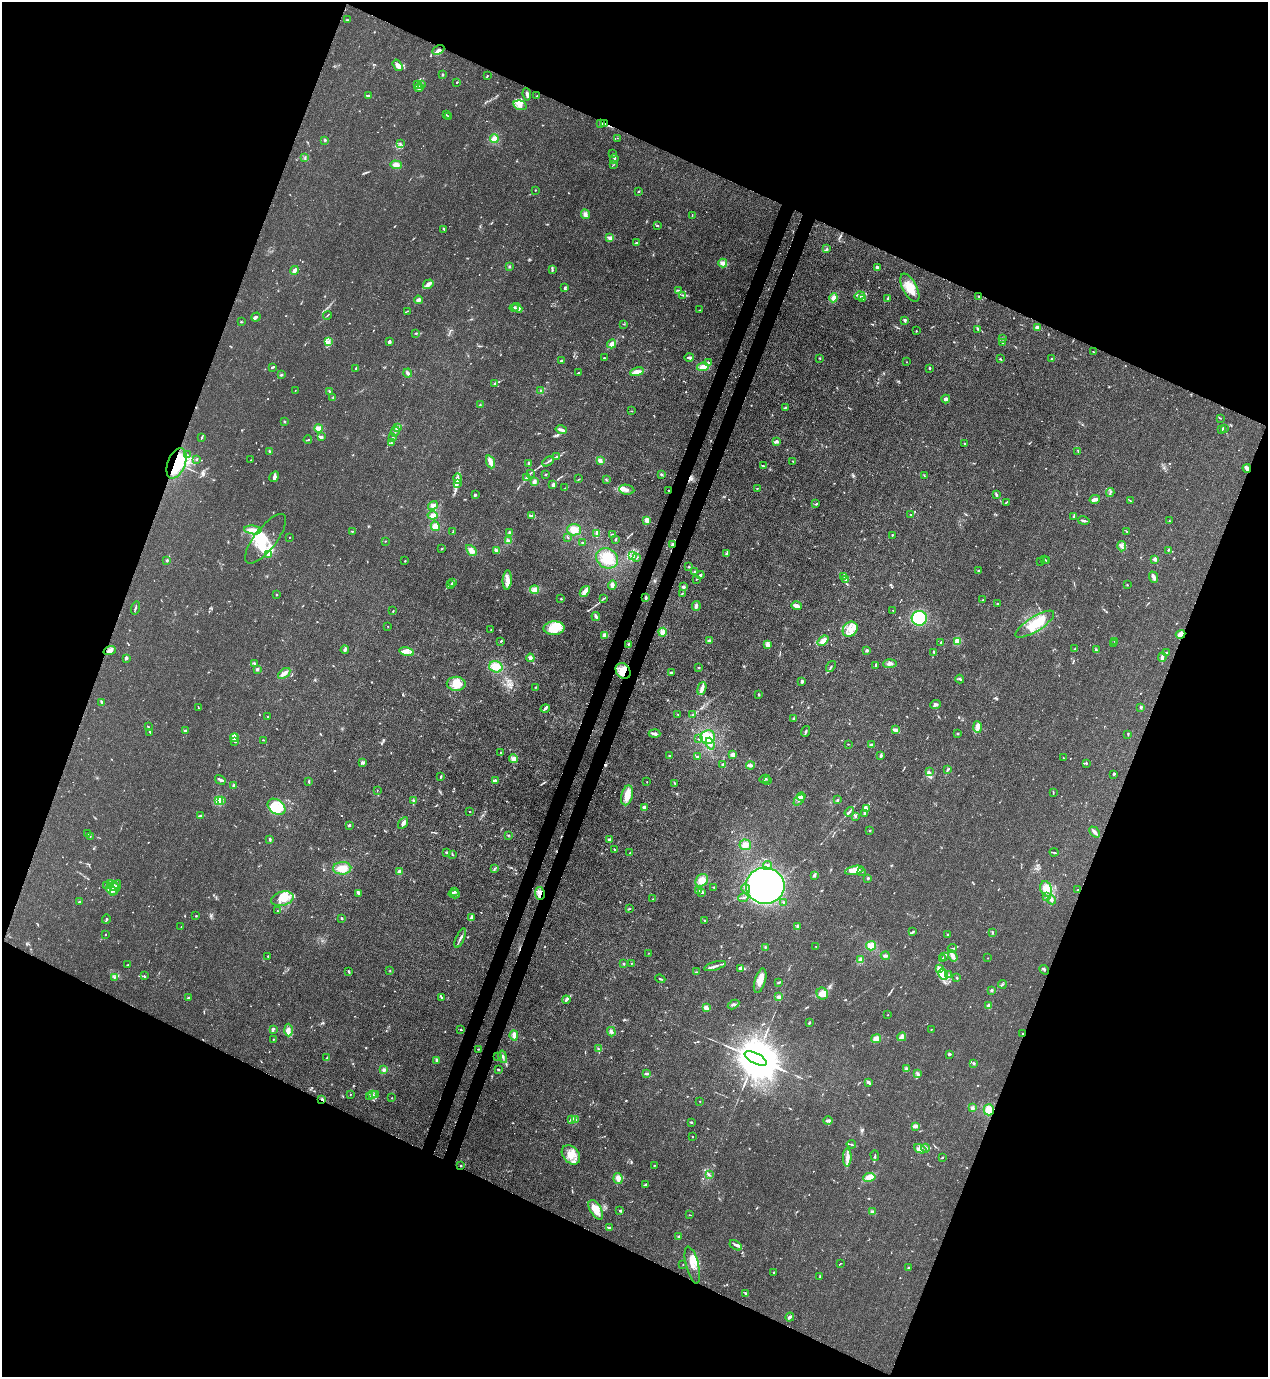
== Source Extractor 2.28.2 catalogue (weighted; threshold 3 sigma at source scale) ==
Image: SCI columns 354-5417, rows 41-5539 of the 5639 x 5578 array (HDU 1 of 3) = the unmasked area's bounding box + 8 px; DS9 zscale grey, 4 x 4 block average (1 PNG px = mean of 4 x 4 image px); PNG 1270 x 1379 px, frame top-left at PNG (2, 2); each listed source drawn as its Kron ellipse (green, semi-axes under 4 px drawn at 4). Shown black and unused: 44% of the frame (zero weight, under 3 of 4 exposures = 7% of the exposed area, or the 3 px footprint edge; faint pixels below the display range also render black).
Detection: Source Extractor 2.28.2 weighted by HDU 2 'WHT'. Background 0.0145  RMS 0.0024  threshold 0.0108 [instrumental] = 3 sigma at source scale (4.5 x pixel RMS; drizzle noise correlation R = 1.50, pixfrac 1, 0.05/0.05 arcsec/px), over >= 5 px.
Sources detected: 893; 4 too faint to see at this stretch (4 x 4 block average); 3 inside a brighter object's white glare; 5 cosmic-ray / hot-pixel residue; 3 long thin detections or spike segments (spike, bleed or trail) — neither listed nor drawn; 30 coinciding with a brighter row at this scale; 83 inside a brighter listed object's ellipse — not listed separately; of the other 765, all 500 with FLUX_AUTO >= 0.675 (the completeness limit of this list) listed and drawn (265 fainter detections not listed), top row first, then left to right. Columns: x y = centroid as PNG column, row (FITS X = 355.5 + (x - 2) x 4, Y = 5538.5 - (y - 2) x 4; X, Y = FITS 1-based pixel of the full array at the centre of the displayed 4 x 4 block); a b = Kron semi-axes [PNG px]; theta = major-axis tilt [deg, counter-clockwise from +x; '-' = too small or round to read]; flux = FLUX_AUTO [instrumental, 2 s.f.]
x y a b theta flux
347 20 2 2 - 1.4
438 50 6 4 30 5.9
398 65 6 4 -56 6.5
442 74 2 2 - 6
487 76 2 2 - 0.72
457 82 2 2 - 1.1
417 84 3 2 - 1.3
422 85 3 2 - 1.3
419 88 4 3 - 5.2
527 94 6 2 -82 3.9
369 96 3 2 - 1.1
537 96 3 2 - 0.84
520 105 7 4 -15 7
446 115 3 2 - 0.71
448 116 3 2 - 0.87
601 124 3 2 - 3.3
605 124 3 2 - 1.2
494 138 4 4 - 5.8
617 138 2 2 - 0.7
325 140 3 2 - 1.6
400 143 4 2 - 1.2
613 153 2 2 - 0.7
305 158 4 2 - 1.2
614 159 5 3 - 3.4
614 164 2 2 - 0.76
396 165 6 4 -3 7.9
535 190 2 2 - 0.92
639 191 3 2 - 1.1
585 214 5 3 - 5.2
692 216 2 2 - 0.7
658 225 2 2 - 0.96
444 229 2 2 - 1.2
610 238 4 3 - 4.7
636 243 3 2 - 1.7
827 249 2 2 - 0.88
723 263 4 4 - 6.5
509 267 3 2 - 1.2
877 268 4 3 - 3.5
294 270 4 3 - 5.3
552 270 3 2 - 1.2
428 284 5 3 - 6.3
565 287 4 3 - 1.6
910 288 15 7 -62 25
679 290 4 2 - 1.4
682 295 3 2 - 0.86
859 296 5 3 - 5.4
979 296 3 2 - 0.93
833 298 4 4 - 5.9
888 298 2 2 - 1.7
862 299 3 3 - 2.4
418 300 4 3 - 3.7
514 308 4 2 - 2.2
517 308 5 2 - 2.9
699 310 2 2 - 0.88
407 311 2 2 - 0.75
327 315 4 2 - 1.1
256 317 5 3 - 3.2
904 320 3 2 - 1.6
241 322 3 2 - 0.87
624 324 2 2 - 0.94
1037 327 2 2 - 20
977 329 3 2 - 1.9
916 331 2 2 - 0.7
416 333 4 2 - 1.6
1002 339 2 2 - 1.1
328 342 4 3 - 3.7
389 342 3 2 - 7.8
1002 343 4 2 - 1
612 344 5 4 - 6.5
1093 352 3 2 - 0.95
689 357 5 3 - 3.3
605 358 3 2 - 1.5
820 358 3 2 - 1.1
1051 358 2 2 - 1
1000 359 3 2 - 1.6
561 361 4 2 - 2
906 362 2 2 - 0.73
709 363 3 2 - 1.5
272 367 3 2 - 2.2
703 367 6 4 10 8.5
930 368 2 2 - 2.6
356 369 4 2 - 1.7
637 372 7 3 11 9.2
408 373 4 2 - 3.8
578 373 2 2 - 1.1
281 375 2 2 - 1.2
495 383 2 2 - 1.7
540 390 2 2 - 0.79
295 391 3 2 - 0.68
329 391 3 2 - 1
333 397 3 2 - 0.95
946 399 4 3 - 5
480 405 2 2 - 1.1
785 408 4 2 - 1.4
632 411 2 2 - 0.96
1220 418 2 2 - 1
284 421 2 2 - 0.89
318 428 4 4 - 6.1
397 428 3 3 - 2.7
1222 429 3 2 - 1.9
1224 429 3 2 - 0.77
561 430 6 2 -15 4.4
395 431 5 2 - 2.6
202 437 3 2 - 1.3
322 437 3 3 - 2.3
393 437 3 2 - 2.9
308 440 4 2 - 1.3
777 441 4 3 - 2.8
391 443 3 2 - 1.1
964 443 2 2 - 1
1078 451 4 2 - 1.3
270 452 3 2 - 1.6
187 455 2 2 - 1.2
556 457 4 2 - 3.4
196 460 3 2 - 1.2
251 460 2 2 - 0.68
548 461 6 2 31 2.3
600 461 3 3 - 3.7
793 461 2 2 - 0.77
490 462 7 3 -69 9.9
177 463 16 8 69 56
529 463 3 2 - 2
763 466 3 2 - 0.94
1247 468 4 3 - 3.9
530 473 4 2 - 1.3
546 474 2 2 - 1.1
661 474 3 2 - 1.3
924 475 3 2 - 0.76
274 477 6 3 60 5
458 478 5 3 - 3.8
526 478 4 2 - 2.5
579 479 2 2 - 0.8
606 480 2 2 - 1
534 482 4 3 - 5.6
457 483 3 2 - 1.6
553 484 3 2 - 5.3
565 488 3 2 - 0.88
757 488 2 2 - 1.1
627 490 8 5 -8 6.7
669 490 2 2 - 0.79
1110 493 4 2 - 1.9
475 495 3 2 - 2
996 495 3 2 - 2.3
1095 499 5 3 - 6.1
1130 501 3 2 - 1
1006 502 4 2 - 1.7
816 504 3 2 - 1.5
433 506 5 4 - 4
911 514 3 2 - 1.1
432 515 5 4 - 6.8
531 516 4 3 - 2.7
1074 516 2 2 - 1.9
647 520 2 2 - 45
1084 521 6 2 -12 3.1
1169 521 2 2 - 0.83
435 526 5 4 - 8.1
253 530 9 4 -7 12
574 530 7 5 -2 14
353 531 2 2 - 0.9
453 532 3 2 - 1.4
1127 532 4 2 - 0.83
509 533 3 3 - 2.2
597 533 4 2 - 3.5
612 534 3 2 - 1.2
892 535 3 2 - 0.76
289 537 2 2 - 0.95
568 537 3 2 - 1.2
265 539 30 11 52 34
615 539 2 2 - 2
385 541 2 2 - 0.73
508 541 4 3 - 4.1
583 543 2 2 - 0.84
673 545 3 2 - 3.1
1122 546 5 4 - 5
442 549 2 2 - 0.79
471 550 6 4 -48 7.5
1168 550 3 2 - 1.5
497 551 4 2 - 4.8
727 553 4 2 - 3.2
269 555 4 3 - 3.2
633 556 4 2 - 2.7
607 558 11 10 - 26
637 558 3 2 - 0.81
1045 559 3 2 - 1
1155 559 2 2 - 21
167 560 2 2 - 2.5
405 561 2 2 - 1.2
1040 561 3 2 - 0.72
1047 561 3 2 - 0.91
689 567 2 2 - 1.3
979 571 3 3 - 1.8
695 572 4 3 - 2.5
700 575 4 2 - 3.4
844 576 2 2 - 0.95
1154 577 6 3 -67 5
697 579 4 2 - 1.5
846 579 4 2 - 2.4
507 580 10 4 87 8.8
453 583 4 2 - 2.3
450 585 3 2 - 1.1
612 585 5 3 - 4.5
1127 585 2 2 - 0.72
683 587 3 3 - 2.1
535 590 4 4 - 8.2
585 591 6 4 52 7.5
682 593 2 2 - 1.3
277 595 2 2 - 0.85
646 598 3 2 - 2.2
561 599 2 2 - 0.93
604 599 4 2 - 1.1
982 600 2 2 - 0.84
998 604 3 2 - 0.84
696 606 5 3 - 4.2
797 606 5 2 - 8.5
135 608 7 2 73 2.1
893 610 2 2 - 1.2
393 611 3 2 - 0.87
596 616 4 2 - 3.4
919 618 7 7 - 66
1035 624 22 7 32 34
388 626 2 2 - 0.74
554 628 10 7 5 21
850 629 8 7 - 13
491 630 2 2 - 0.74
663 632 4 4 - 7.7
1181 634 5 3 - 7.9
605 635 4 3 - 5.8
501 641 2 2 - 1.2
709 641 3 3 - 3
823 641 6 3 39 8.5
957 641 4 3 - 6.5
1115 641 4 2 - 2
941 643 2 2 - 1.8
628 644 2 2 - 1.1
768 644 4 3 - 5.1
1114 644 2 2 - 1.1
1075 649 4 2 - 1.1
345 650 4 3 - 2.6
867 650 3 3 - 1.8
1096 650 4 2 - 1.7
110 651 6 4 17 5.2
407 652 7 3 -13 5.2
934 652 3 2 - 1.5
1166 652 3 2 - 1.4
1162 657 5 2 - 2.2
126 658 3 2 - 1.7
530 658 4 3 - 3.8
255 664 3 2 - 1
890 664 6 3 4 4.5
875 665 4 2 - 1.6
831 666 6 2 53 2.1
496 667 7 5 -16 16
698 668 2 2 - 0.73
257 669 3 2 - 2.3
623 671 8 7 - 18
671 672 3 2 - 1.4
284 673 7 3 36 7.6
960 679 4 2 - 2
802 681 2 2 - 7.3
456 684 9 7 -2 25
535 687 2 2 - 0.97
702 688 7 2 73 10
758 694 3 2 - 1.4
102 702 4 2 - 2
935 705 5 4 - 3.8
1141 707 3 2 - 1.9
199 708 3 2 - 0.89
545 708 4 2 - 3.4
678 714 2 2 - 0.88
693 715 4 2 - 1.7
267 716 2 2 - 1.4
794 718 3 2 - 1.6
148 726 2 2 - 0.68
978 727 6 3 -86 6.5
895 730 4 3 - 4
185 731 3 2 - 1.5
806 731 5 2 - 2.1
150 732 2 2 - 1
958 733 3 2 - 0.98
655 734 6 3 -4 5.9
1128 734 3 2 - 1
708 737 7 7 - 19
234 738 4 3 - 3.9
699 739 2 2 - 0.69
263 740 2 2 - 0.94
234 741 4 3 - 2
710 744 6 3 -70 5.8
848 744 2 2 - 0.76
872 745 3 2 - 3.3
501 752 2 2 - 1.4
733 755 3 3 - 4.8
669 756 2 2 - 0.9
881 756 3 2 - 3.7
697 757 3 2 - 3.9
1063 758 2 2 - 0.78
513 759 4 4 - 6.4
363 763 3 2 - 1.7
1086 763 2 2 - 1.4
723 765 2 2 - 6.4
750 765 4 3 - 4
947 769 3 2 - 1.7
929 772 3 2 - 1.7
1113 774 3 2 - 1.8
441 777 3 2 - 1.6
765 779 5 2 - 1.8
220 780 6 2 -33 3.9
495 781 2 2 - 13
768 781 2 2 - 0.76
309 782 3 2 - 1.4
647 782 2 2 - 0.71
675 783 4 2 - 1.4
234 785 2 2 - 12
377 791 2 2 - 0.7
1053 792 4 2 - 1.3
627 795 10 5 76 17
801 797 4 2 - 2.7
218 800 3 3 - 10
222 800 4 2 - 1.6
799 800 6 2 46 2.3
837 800 3 2 - 2.2
413 801 3 2 - 1.7
276 807 10 7 -37 34
644 807 2 2 - 9
867 808 3 3 - 3.5
469 812 2 2 - 0.78
849 812 5 2 - 2.9
865 814 3 2 - 2.5
201 816 4 2 - 2.7
855 817 3 2 - 1.4
403 823 6 3 58 5.5
349 825 2 2 - 8.1
870 831 2 2 - 0.68
1095 832 6 2 -47 5
88 834 3 2 - 1.5
508 835 2 2 - 0.86
90 836 2 2 - 0.69
270 839 3 2 - 1.4
610 839 4 2 - 2.8
745 845 6 5 - 8.1
615 849 3 2 - 1.5
446 852 2 2 - 1.1
1054 852 4 2 - 1.3
630 853 3 2 - 0.88
452 854 3 2 - 0.92
767 866 4 3 - 3.1
342 868 9 6 2 16
494 868 3 2 - 1.8
854 870 9 3 11 22
399 872 3 3 - 4.1
862 872 2 2 - 0.84
814 875 3 2 - 3.1
868 878 3 2 - 1.4
702 880 7 5 46 12
111 884 3 2 - 2.4
107 886 2 2 - 0.81
114 886 4 3 - 4.3
765 886 19 18 - 470
714 887 3 2 - 1.4
116 888 8 2 63 4.3
746 889 5 2 - 2.6
1046 889 8 5 -72 16
111 890 6 4 -38 6.8
1078 890 2 2 - 0.77
699 891 3 2 - 1.1
454 892 2 2 - 1.6
702 892 3 2 - 3.2
358 893 3 2 - 5.4
540 893 6 5 - 8.2
454 894 5 2 - 2.9
1047 897 3 2 - 1.5
743 898 5 2 - 2.4
282 899 11 7 15 18
653 899 2 2 - 0.84
1052 900 4 3 - 4
80 902 4 2 - 1.5
784 902 3 2 - 1.1
629 909 3 2 - 1
277 911 2 2 - 1.2
196 916 2 2 - 1.3
471 917 4 2 - 3
341 918 2 2 - 1.6
106 919 5 2 - 2.1
705 920 3 2 - 1.2
181 927 2 2 - 0.89
797 927 4 2 - 2.1
913 932 3 2 - 1.6
992 932 3 2 - 1.2
947 934 2 2 - 0.78
105 935 2 2 - 0.77
460 938 10 2 66 3.8
816 946 2 2 - 0.7
871 946 5 4 - 9.5
765 947 2 2 - 1
952 948 5 2 - 1.9
649 953 2 2 - 0.68
268 956 2 2 - 2.7
885 956 4 2 - 3
945 956 3 2 - 1.5
953 956 6 3 -59 8.6
988 958 2 2 - 1.3
942 959 3 2 - 1.4
860 960 4 3 - 3.7
631 963 2 2 - 1.1
624 964 2 2 - 1.3
128 965 2 2 - 0.77
715 966 11 2 16 5.7
741 968 4 3 - 2.4
939 968 2 2 - 1.7
1044 970 5 2 - 1.9
390 971 2 2 - 0.71
349 972 4 2 - 2.6
696 972 3 2 - 0.95
943 974 6 4 -62 9.6
949 975 2 2 - 0.7
144 976 2 2 - 0.89
114 977 3 2 - 1.4
957 978 2 2 - 1.2
660 979 5 2 - 1.5
760 981 12 5 73 12
779 982 4 2 - 2
1002 984 4 2 - 1.5
991 990 2 2 - 2
822 994 6 5 - 11
442 997 2 2 - 1.6
779 997 4 3 - 4
188 998 2 2 - 2.6
566 1000 4 2 - 3.6
734 1004 6 2 29 2.4
989 1006 4 3 - 4.7
706 1008 4 3 - 4.8
888 1015 2 2 - 1.6
809 1022 4 2 - 1.4
273 1029 4 2 - 4.4
460 1029 2 2 - 0.9
931 1029 2 2 - 0.84
288 1030 6 3 -87 4.5
611 1032 5 3 - 3.4
1023 1034 2 2 - 1.3
514 1035 5 4 - 4.8
902 1037 4 3 - 5
273 1039 2 2 - 0.99
876 1039 5 4 - 7.7
478 1049 4 2 - 1
598 1049 2 2 - 0.87
949 1054 3 2 - 2.8
497 1056 2 2 - 0.77
503 1057 6 2 -78 3
327 1058 2 2 - 1.1
756 1058 12 5 -26 14000
436 1060 3 2 - 2.6
973 1063 2 2 - 1.7
906 1069 4 3 - 2.5
384 1070 4 3 - 2.8
498 1070 2 2 - 2.3
646 1073 3 2 - 4.1
918 1074 3 3 - 2.2
869 1082 4 2 - 4.6
350 1094 2 2 - 0.9
373 1094 2 2 - 0.68
376 1095 3 2 - 1.9
370 1097 2 2 - 1.2
392 1098 2 2 - 1
322 1099 3 2 - 2.1
700 1101 2 2 - 0.71
972 1108 3 3 - 3
989 1110 5 5 - 14
571 1119 4 2 - 3.8
575 1120 4 2 - 9
828 1121 5 2 - 5.4
691 1122 3 2 - 2.1
915 1126 3 3 - 4.1
692 1136 2 2 - 0.83
851 1144 4 2 - 1.2
926 1148 4 2 - 2.1
920 1149 6 3 -25 3.7
571 1155 11 8 -49 16
875 1156 5 2 - 1.4
847 1157 9 3 88 7
942 1157 2 2 - 0.81
654 1165 2 2 - 0.74
461 1166 2 2 - 2
710 1175 2 2 - 0.72
869 1177 6 4 9 12
618 1179 5 4 - 6.2
645 1184 4 2 - 1.5
596 1210 11 5 -59 19
620 1211 3 2 - 1.3
873 1212 4 3 - 2.9
689 1215 3 2 - 0.77
609 1228 4 2 - 2.9
679 1237 2 2 - 11
736 1245 7 2 -31 3
840 1263 3 2 - 0.74
683 1265 2 2 - 0.84
692 1265 19 6 -76 14
908 1268 3 2 - 1.1
774 1273 4 2 - 0.88
820 1277 3 2 - 0.81
745 1293 3 2 - 2.1
790 1317 4 2 - 2.7
Overlapping masked pixels (flux is a lower limit): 11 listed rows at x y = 605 124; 177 463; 1247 468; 669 490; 673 545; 1181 634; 623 671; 540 893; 1023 1034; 322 1099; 461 1166
Diffuse or blended objects may show on this block-average render without a row.